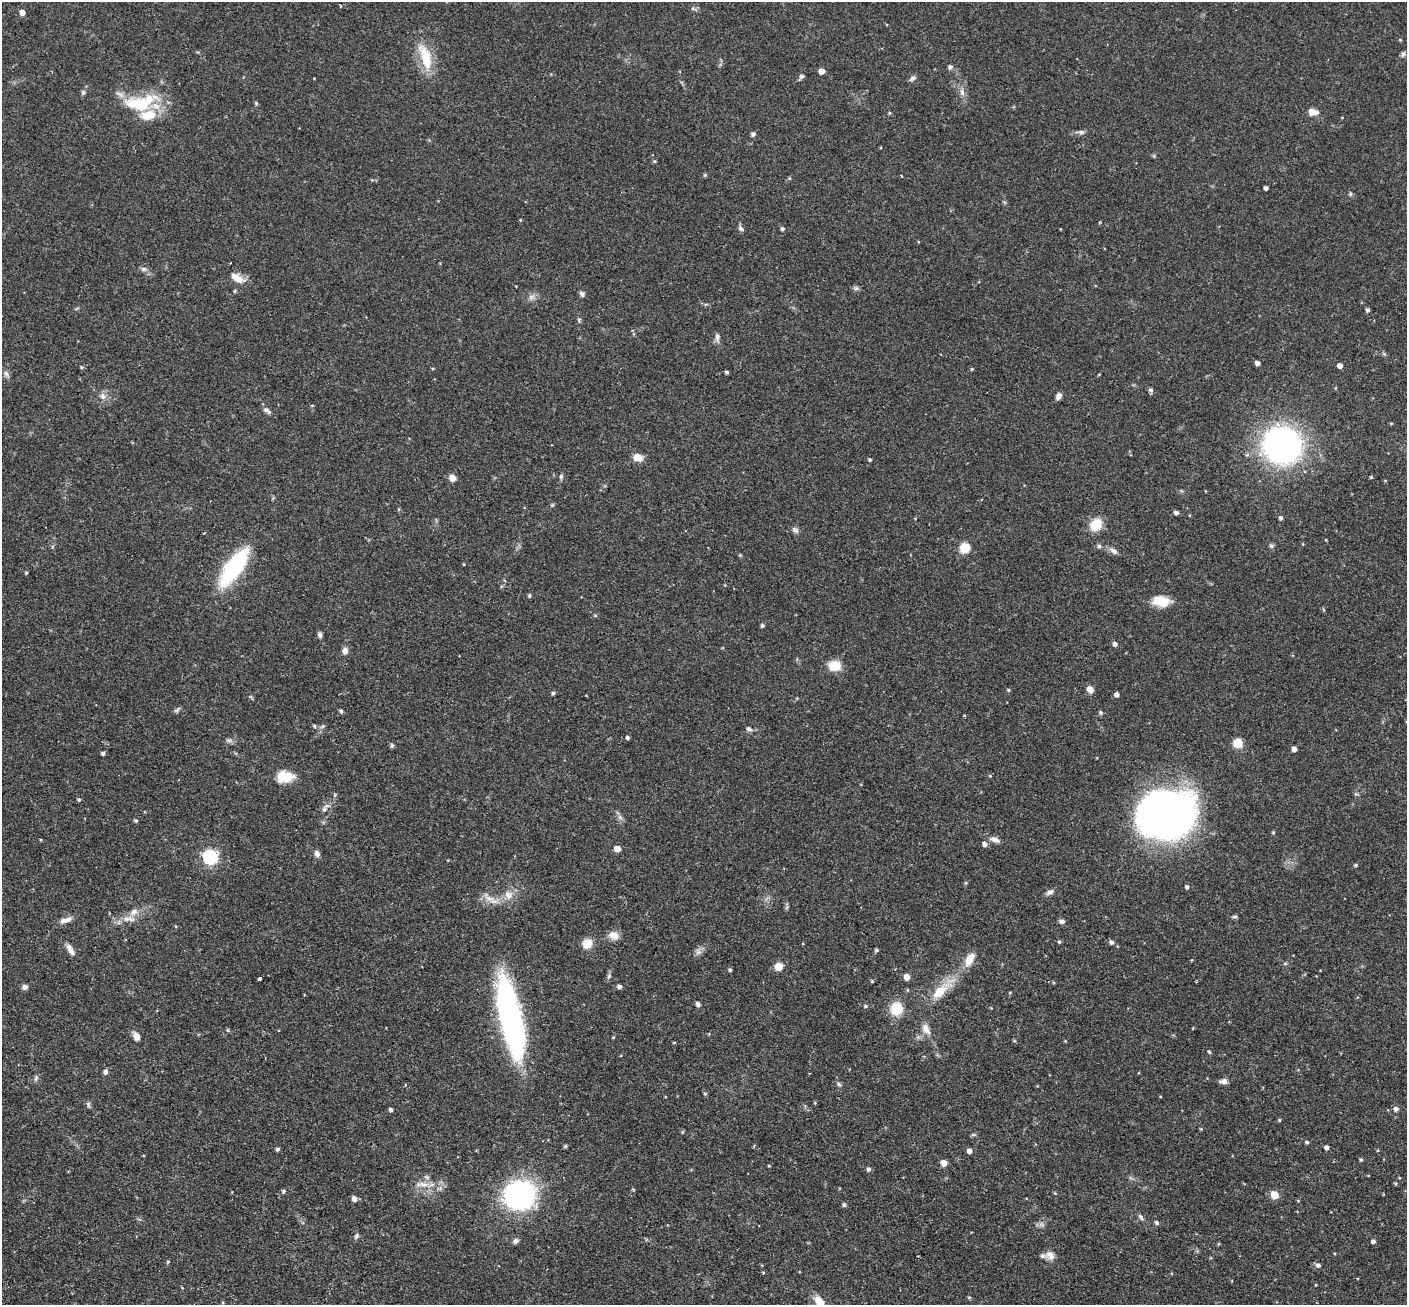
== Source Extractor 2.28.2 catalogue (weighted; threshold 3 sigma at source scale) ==
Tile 7 of 4 x 4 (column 3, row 2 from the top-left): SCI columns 2836-4240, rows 2936-4238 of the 5673 x 5737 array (HDU 1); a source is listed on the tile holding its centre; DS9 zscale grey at full resolution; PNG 1409 x 1307 px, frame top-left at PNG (2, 2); no overlay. Shown black and unused: <1% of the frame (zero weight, under 2 of 3 exposures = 3% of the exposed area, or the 3 px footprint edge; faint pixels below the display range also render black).
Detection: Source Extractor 2.28.2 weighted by HDU 2 'WHT'; one run over the whole footprint, this tile lists its part. Background 0.0783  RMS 0.0051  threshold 0.0229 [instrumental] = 3 sigma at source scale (4.5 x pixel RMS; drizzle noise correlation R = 1.50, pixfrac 1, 0.05/0.05 arcsec/px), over >= 5 px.
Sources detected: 189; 1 inside a brighter object's white glare — not listed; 3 inside a brighter listed object's ellipse — not listed separately; the other 185 listed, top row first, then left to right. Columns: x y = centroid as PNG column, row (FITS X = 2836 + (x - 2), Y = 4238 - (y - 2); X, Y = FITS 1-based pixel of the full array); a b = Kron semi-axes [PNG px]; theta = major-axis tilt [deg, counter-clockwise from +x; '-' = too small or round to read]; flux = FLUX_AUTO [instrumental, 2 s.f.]
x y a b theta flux
693 9 6 4 -19 0.81
22 12 5 4 - 3.6
1400 40 4 4 - 0.47
1403 54 8 5 79 1.2
425 57 36 13 -74 15
950 67 5 5 - 1.3
821 71 5 4 - 4.5
801 77 8 5 46 1.2
314 78 3 3 - 0.56
912 78 9 5 38 1.3
83 92 6 5 - 0.94
962 92 12 6 -72 2.2
256 103 5 4 - 0.65
139 104 41 18 6 26
1312 112 10 6 -4 4.7
889 113 4 4 - 0.54
1081 132 9 6 0 1.3
753 134 6 5 - 1.1
1154 156 6 4 -71 0.56
654 161 5 4 - 0.64
705 175 5 5 - 0.57
1266 188 4 4 - 1.5
1350 194 6 4 -83 0.81
741 228 8 6 -45 1.3
782 229 4 4 - 0.93
143 269 8 6 13 1.3
237 278 19 9 -31 5.4
856 288 7 5 21 1.1
235 291 4 4 - 0.57
582 294 7 6 - 1.3
531 297 10 6 17 2
706 304 6 3 18 0.59
1368 310 4 4 - 1.2
579 320 6 5 - 0.74
634 334 6 4 -71 0.63
717 337 11 6 -89 1.8
1257 363 4 4 - 2.2
1340 366 4 4 - 2.8
81 367 5 4 - 0.56
972 369 4 3 - 0.52
727 372 4 3 - 0.88
6 374 10 6 -51 1.5
1151 390 6 5 - 1.2
102 396 10 8 -78 2.3
1059 396 7 5 58 2.1
267 410 13 6 -37 1.6
1282 445 29 27 -25 150
638 457 11 8 -12 4.6
870 460 4 4 - 0.68
561 477 7 5 72 0.94
1371 477 3 3 - 0.58
452 478 7 6 - 3.9
552 505 5 5 - 0.57
1176 513 4 4 - 1.7
1281 518 4 4 - 1.3
1096 524 13 11 51 9.9
795 530 10 6 -32 1.5
204 533 3 2 - 0.48
1099 546 5 5 - 0.99
1271 546 7 5 -44 0.93
964 548 11 11 - 6.9
1113 551 13 6 -35 2
234 567 32 12 54 64
26 573 3 3 - 0.64
529 595 4 4 - 0.87
1161 601 21 12 -6 8.7
595 615 5 3 - 0.5
762 626 4 4 - 0.99
320 635 7 5 -66 1.4
1115 644 4 4 - 1.8
345 651 8 6 84 2.5
835 666 11 9 -5 11
1090 689 8 6 -64 3
1008 690 4 4 - 0.62
553 693 4 4 - 0.93
1117 695 4 4 - 2.1
177 710 9 5 38 1
341 711 5 4 - 0.91
1101 712 5 5 - 0.95
964 715 4 3 - 0.4
314 726 5 4 - 0.63
748 729 8 6 -24 1.4
628 737 4 4 - 1
229 740 9 4 -8 1.2
1238 743 12 11 - 5.2
392 745 6 5 - 0.8
1294 749 4 4 - 2.6
103 753 4 4 - 1.1
990 776 5 3 - 0.39
285 777 18 11 2 10
1356 794 6 4 -18 0.67
79 799 4 4 - 0.73
325 808 13 5 57 1.8
1167 814 50 41 4 270
136 820 5 4 - 0.75
1273 832 4 4 - 0.58
995 840 13 6 -18 2.6
984 844 5 5 - 2.1
617 849 5 5 - 5.5
317 854 9 7 -68 1.7
210 857 6 6 - 94
1356 865 4 3 - 0.75
1187 887 5 4 - 1.1
1050 892 10 6 32 1.8
508 895 13 11 -37 4.3
490 899 27 6 -33 4.1
787 907 5 5 - 0.73
134 912 11 7 39 3
1235 916 7 3 1 0.75
130 919 13 8 -29 3.1
65 920 16 6 13 3
1062 921 7 5 -5 1.5
614 935 13 9 -23 4.2
1059 942 5 4 - 0.69
1111 942 5 5 - 1.5
587 944 9 9 - 7.5
70 949 16 7 -61 3.1
876 950 4 4 - 0.95
698 952 8 8 - 1.8
969 959 17 9 64 6.5
1191 960 4 3 - 0.39
1285 964 5 3 - 0.59
779 966 8 7 - 4.9
730 970 4 4 - 0.89
609 976 6 5 - 0.87
906 977 5 4 - 4.9
259 979 3 3 - 2.3
872 981 4 4 - 0.49
619 986 5 4 - 1.5
25 987 7 6 - 1.7
940 992 25 14 38 11
1010 993 5 3 - 0.4
698 1004 5 4 - 1.6
865 1006 5 4 - 0.8
896 1009 10 9 - 16
512 1023 54 17 -79 170
926 1029 15 9 -63 4.1
228 1030 5 4 - 0.6
136 1036 11 7 -70 2.9
613 1037 5 3 - 0.35
1014 1041 5 3 - 0.44
1065 1041 4 4 - 0.35
674 1043 4 3 - 0.42
1209 1052 5 4 - 0.77
105 1072 7 6 - 1.4
36 1078 9 5 77 1.1
1223 1081 11 6 10 2.1
838 1084 7 5 -42 1
705 1094 4 4 - 0.67
815 1103 5 3 - 0.4
88 1105 8 5 -71 0.94
1396 1109 5 5 - 1.8
391 1110 4 4 - 1.3
1279 1120 4 4 - 0.56
1201 1129 4 3 - 0.42
1307 1142 4 4 - 0.85
565 1146 4 4 - 0.75
1327 1147 4 4 - 1.7
277 1149 4 4 - 0.95
969 1151 4 4 - 2.7
1361 1160 4 4 - 0.68
944 1163 5 5 - 5
769 1166 4 3 - 0.37
868 1169 5 4 - 1.3
1395 1183 4 4 - 0.72
423 1184 18 7 -7 4.8
283 1191 5 4 - 0.86
1055 1193 4 3 - 0.43
519 1195 26 23 16 97
1275 1195 5 5 - 13
354 1199 5 5 - 2.7
844 1205 5 4 - 1.1
1141 1217 9 6 -57 1.3
1157 1223 6 4 -54 1.1
1041 1224 9 6 -17 1.4
356 1236 9 4 72 1
516 1241 7 7 - 1.4
1373 1241 4 4 - 1.6
1218 1244 5 3 - 0.45
1050 1255 13 11 -16 3.2
168 1262 5 4 - 0.54
1318 1265 6 5 - 1.6
763 1273 4 3 - 0.5
969 1297 5 4 - 0.58
820 1302 16 9 -54 7.2
Isophote crosses this tile's border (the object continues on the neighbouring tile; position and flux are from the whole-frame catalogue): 1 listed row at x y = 820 1302